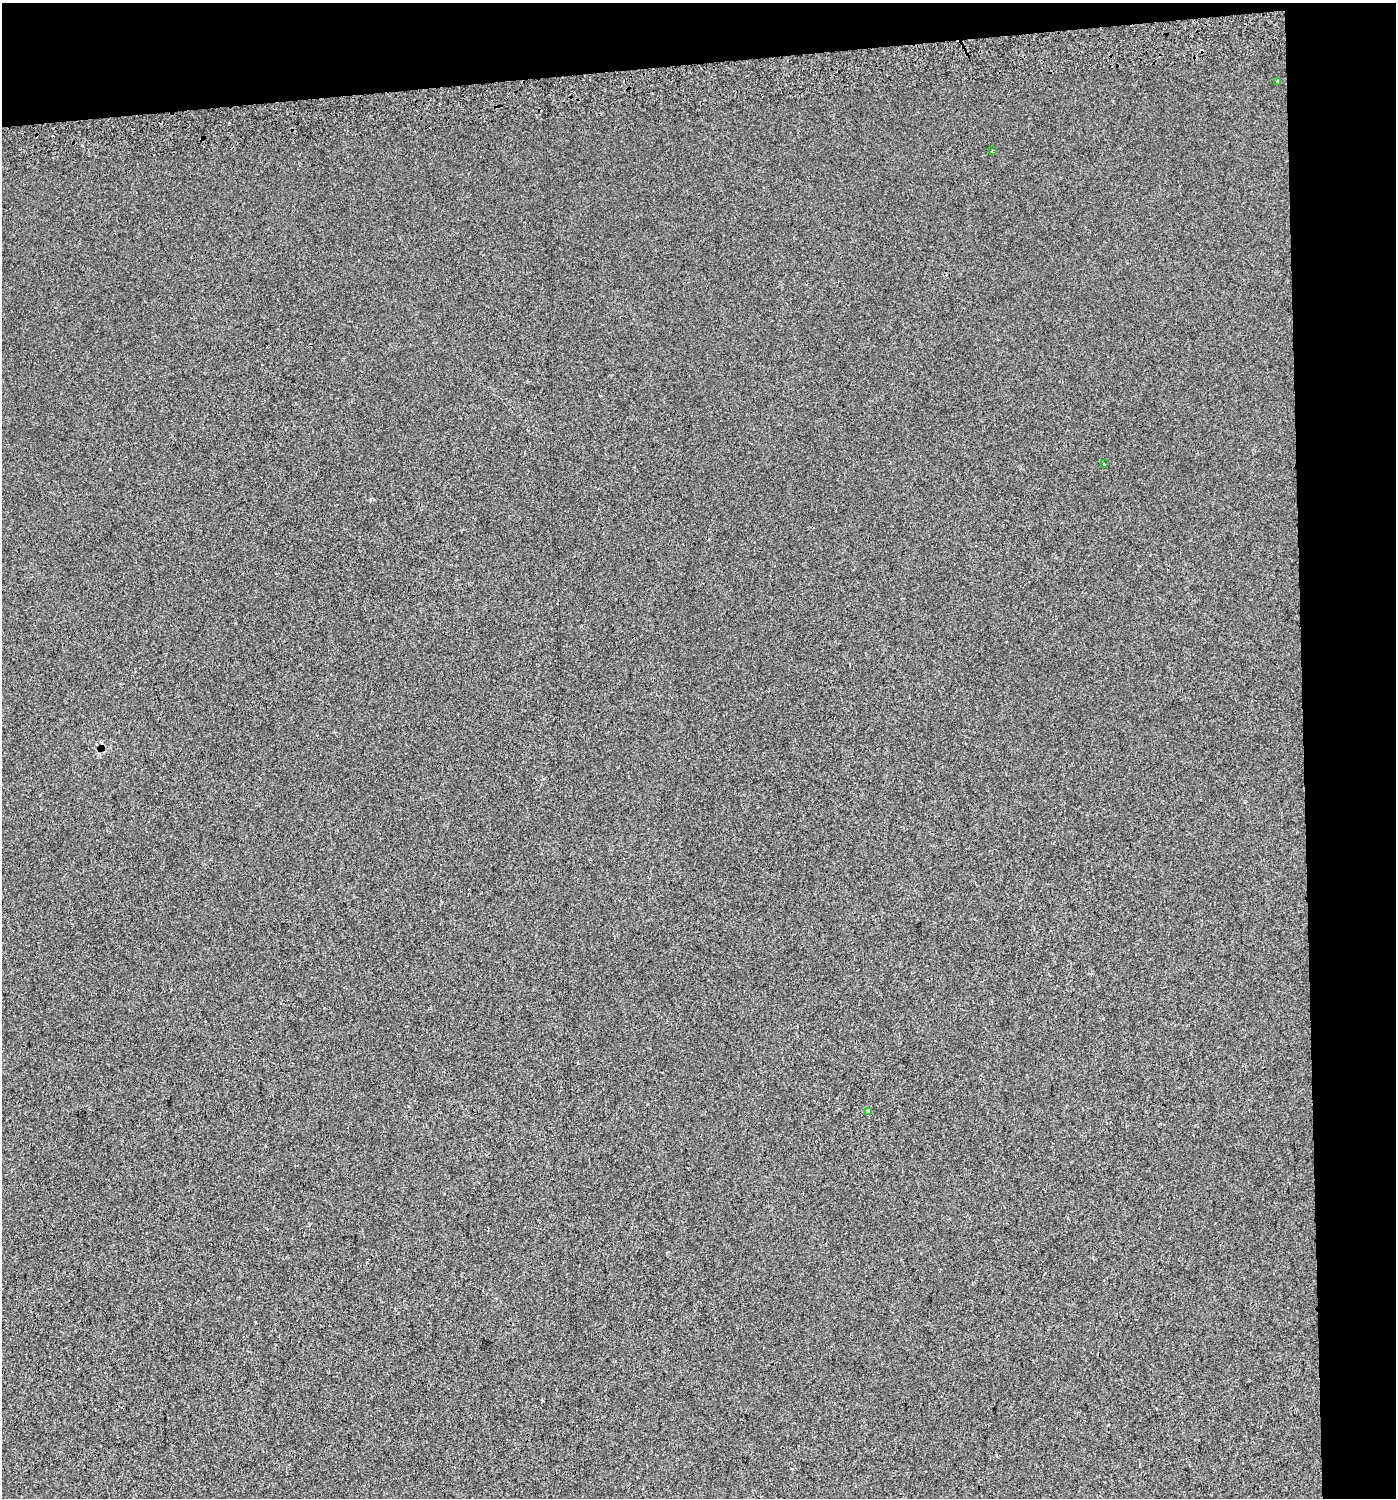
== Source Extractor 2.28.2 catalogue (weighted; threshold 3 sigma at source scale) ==
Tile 3 of 3 x 3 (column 3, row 1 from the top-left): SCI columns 2834-4227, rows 3034-4529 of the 4231 x 4570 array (HDU 1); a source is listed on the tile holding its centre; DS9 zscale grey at full resolution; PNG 1398 x 1500 px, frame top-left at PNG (2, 3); each listed source drawn as its Kron ellipse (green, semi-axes under 4 px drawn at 4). Shown black and unused: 11% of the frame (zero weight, under 2 of 3 exposures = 2% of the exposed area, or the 3 px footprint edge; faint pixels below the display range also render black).
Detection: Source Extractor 2.28.2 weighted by HDU 2 'WHT'; one run over the whole footprint, this tile lists its part. Background 0.0025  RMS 0.0072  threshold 0.0325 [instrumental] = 3 sigma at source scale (4.5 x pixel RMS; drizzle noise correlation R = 1.50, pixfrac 1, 0.0396/0.0396 arcsec/px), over >= 5 px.
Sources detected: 5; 1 cosmic-ray / hot-pixel residue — neither listed nor drawn; the other 4 listed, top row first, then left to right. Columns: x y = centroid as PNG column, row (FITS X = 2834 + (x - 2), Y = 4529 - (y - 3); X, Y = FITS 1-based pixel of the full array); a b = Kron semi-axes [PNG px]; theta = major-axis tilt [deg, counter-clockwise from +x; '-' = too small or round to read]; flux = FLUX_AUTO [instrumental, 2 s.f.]
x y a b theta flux
1277 81 4 3 - 2.1
992 151 3 3 - 0.88
1104 464 3 3 - 1.8
869 1111 4 3 - 13